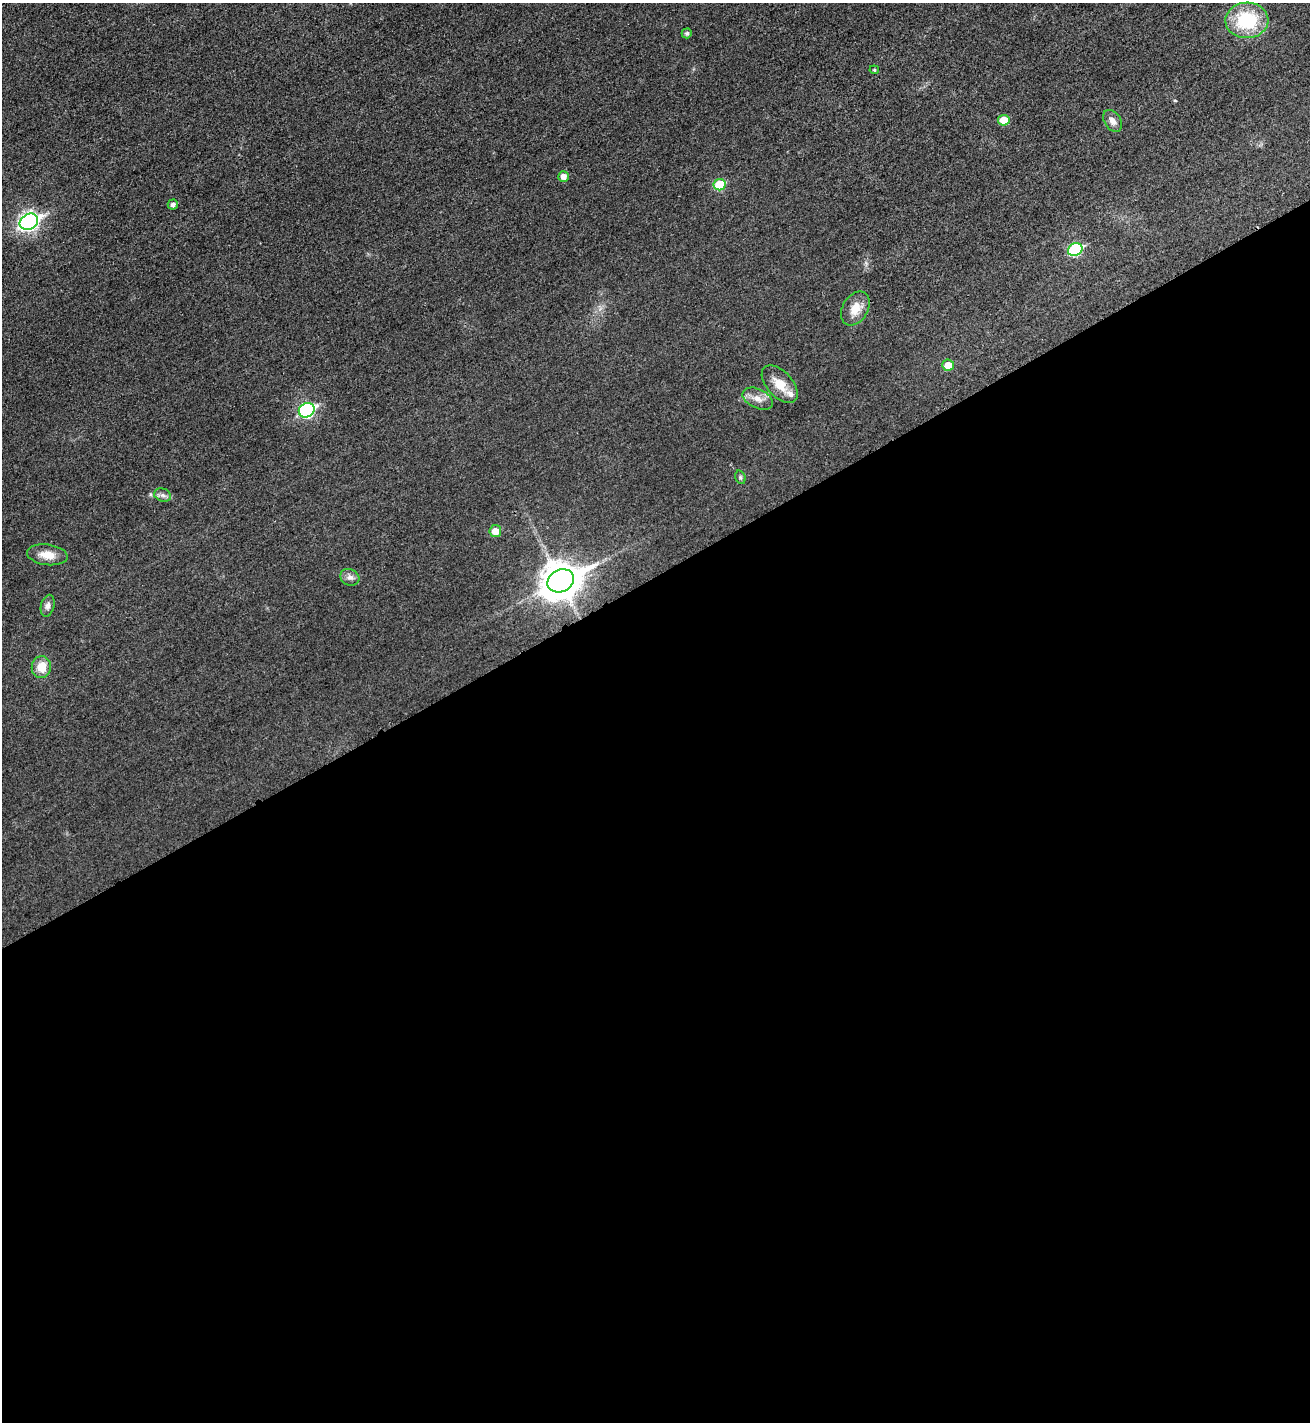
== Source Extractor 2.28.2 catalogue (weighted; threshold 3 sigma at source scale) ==
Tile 15 of 4 x 4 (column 3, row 4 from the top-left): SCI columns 2788-4095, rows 23-1442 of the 5715 x 5722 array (HDU 1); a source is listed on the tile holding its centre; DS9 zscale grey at full resolution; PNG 1312 x 1424 px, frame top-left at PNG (2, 3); each listed source drawn as its Kron ellipse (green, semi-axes under 4 px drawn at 4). Shown black and unused: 60% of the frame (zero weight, under 3 of 4 exposures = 2% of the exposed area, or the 3 px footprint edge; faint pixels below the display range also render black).
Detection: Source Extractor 2.28.2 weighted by HDU 2 'WHT'; one run over the whole footprint, this tile lists its part. Background 0.0165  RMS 0.0058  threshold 0.026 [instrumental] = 3 sigma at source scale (4.5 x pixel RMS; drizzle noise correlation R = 1.50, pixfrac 1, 0.05/0.05 arcsec/px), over >= 5 px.
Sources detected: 24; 1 inside a brighter listed object's ellipse — not listed separately; the other 23 listed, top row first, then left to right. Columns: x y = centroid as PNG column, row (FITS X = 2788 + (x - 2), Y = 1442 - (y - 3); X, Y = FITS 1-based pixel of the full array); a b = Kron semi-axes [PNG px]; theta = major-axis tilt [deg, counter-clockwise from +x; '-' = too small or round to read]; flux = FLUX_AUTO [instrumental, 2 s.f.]
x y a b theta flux
1247 20 21 18 2 34
687 33 5 5 - 1.4
874 70 5 4 - 0.7
1004 120 5 5 - 11
1113 121 12 8 -56 3.2
563 176 5 5 - 3.9
720 185 6 5 - 20
173 205 5 5 - 1.9
29 222 9 7 29 200
1075 250 7 6 - 51
855 308 18 12 59 8.5
948 365 6 5 - 7.7
780 384 23 12 -48 9.7
758 399 16 9 -26 5.1
307 410 8 7 - 91
740 477 7 5 -72 0.93
163 495 9 6 -21 1.9
495 531 6 6 - 6.8
47 555 20 10 -7 7.6
350 577 10 8 -26 2.6
561 581 14 11 28 1400
48 606 11 6 76 2.4
41 667 11 9 82 8.7